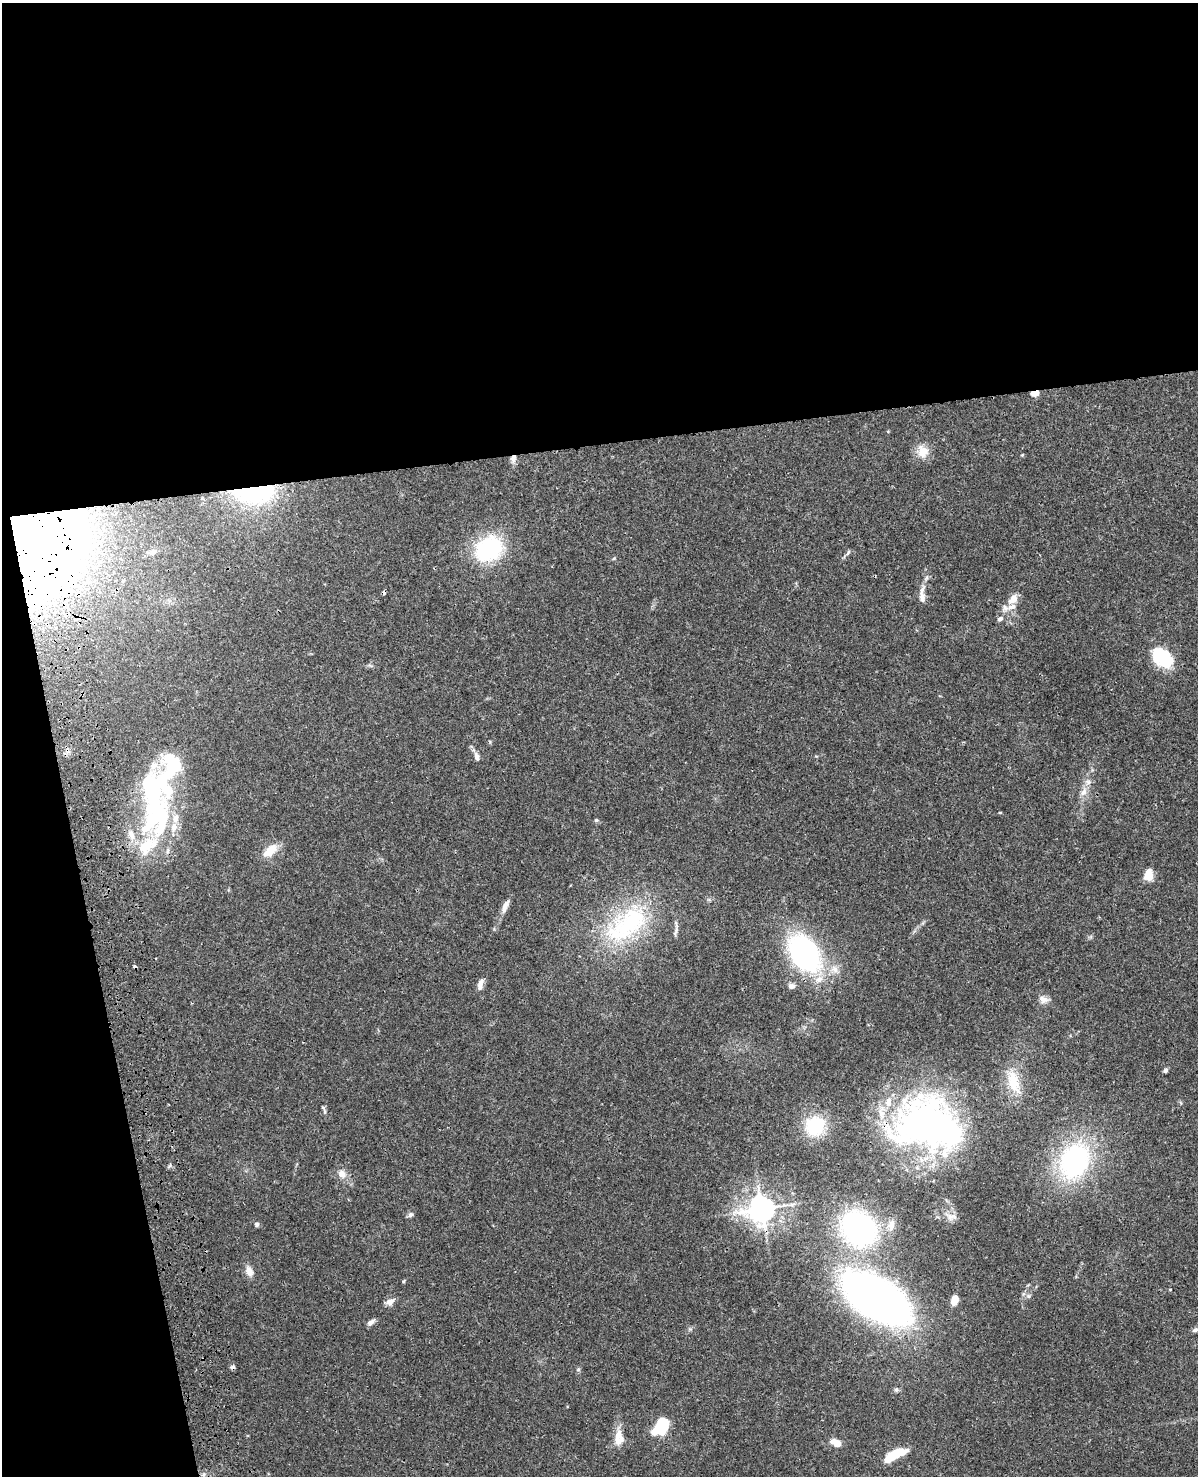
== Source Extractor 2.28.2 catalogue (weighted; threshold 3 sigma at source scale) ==
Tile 1 of 4 x 3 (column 1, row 1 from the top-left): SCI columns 119-1314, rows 3223-4696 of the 5020 x 4865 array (HDU 1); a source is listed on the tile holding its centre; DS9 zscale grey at full resolution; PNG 1200 x 1478 px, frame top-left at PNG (2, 3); no overlay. Shown black and unused: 36% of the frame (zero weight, under 3 of 4 exposures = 6% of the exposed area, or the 3 px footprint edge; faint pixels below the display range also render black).
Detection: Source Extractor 2.28.2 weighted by HDU 2 'WHT'; one run over the whole footprint, this tile lists its part. Background 0.0273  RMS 0.0023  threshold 0.0104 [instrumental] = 3 sigma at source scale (4.5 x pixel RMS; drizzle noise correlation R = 1.50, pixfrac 1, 0.05/0.05 arcsec/px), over >= 5 px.
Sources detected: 74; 6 inside a brighter object's white glare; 3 cosmic-ray / hot-pixel residue — not listed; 13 inside a brighter listed object's ellipse — not listed separately; the other 52 listed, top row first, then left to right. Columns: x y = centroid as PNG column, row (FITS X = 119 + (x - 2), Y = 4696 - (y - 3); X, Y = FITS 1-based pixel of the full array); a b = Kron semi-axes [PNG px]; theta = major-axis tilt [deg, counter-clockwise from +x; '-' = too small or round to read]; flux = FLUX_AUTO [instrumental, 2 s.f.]
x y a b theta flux
1035 393 5 3 - 4.8
922 451 17 14 -79 3
1022 455 5 3 - 0.22
513 458 9 7 80 1.1
254 492 35 16 1 35
36 543 39 28 65 170
489 549 33 26 32 19
153 552 10 7 33 0.9
848 552 9 4 56 0.45
921 591 14 6 71 1.2
27 592 8 6 -80 1.6
1013 599 14 10 50 2
1000 618 8 6 20 0.68
1162 657 27 18 -14 8
477 756 12 6 -75 0.96
1084 792 13 7 59 1.5
156 795 119 29 83 40
596 820 5 5 - 0.29
270 851 17 9 41 3.8
1148 874 13 9 82 2.7
505 906 18 7 66 1.6
633 919 71 35 52 27
804 953 34 24 -55 45
480 984 15 7 78 1.3
792 986 9 6 7 0.98
1043 1000 13 9 -19 1.3
1165 1070 6 5 - 0.5
1013 1081 32 15 -78 5.5
324 1111 6 4 -71 0.36
938 1125 60 40 -35 88
815 1126 15 15 - 13
1074 1161 40 31 65 33
342 1174 13 10 -73 1.7
761 1209 9 9 - 230
410 1215 7 6 - 0.55
950 1217 12 8 1 1.3
257 1224 6 5 - 0.48
891 1225 17 8 78 1.7
859 1228 35 29 -45 44
249 1271 13 9 -65 1.6
1028 1296 7 4 -89 0.41
877 1298 58 29 -32 150
955 1299 9 6 78 3
390 1302 11 8 28 1.4
370 1322 10 6 42 0.89
1195 1330 7 5 44 0.51
578 1370 6 3 18 0.28
896 1390 6 5 - 0.43
662 1426 16 11 75 10
618 1435 14 11 -89 2.4
836 1443 10 6 -26 3.1
894 1455 22 8 27 6.5
Overlapping masked pixels (flux is a lower limit): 6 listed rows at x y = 1035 393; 513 458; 254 492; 36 543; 27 592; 938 1125